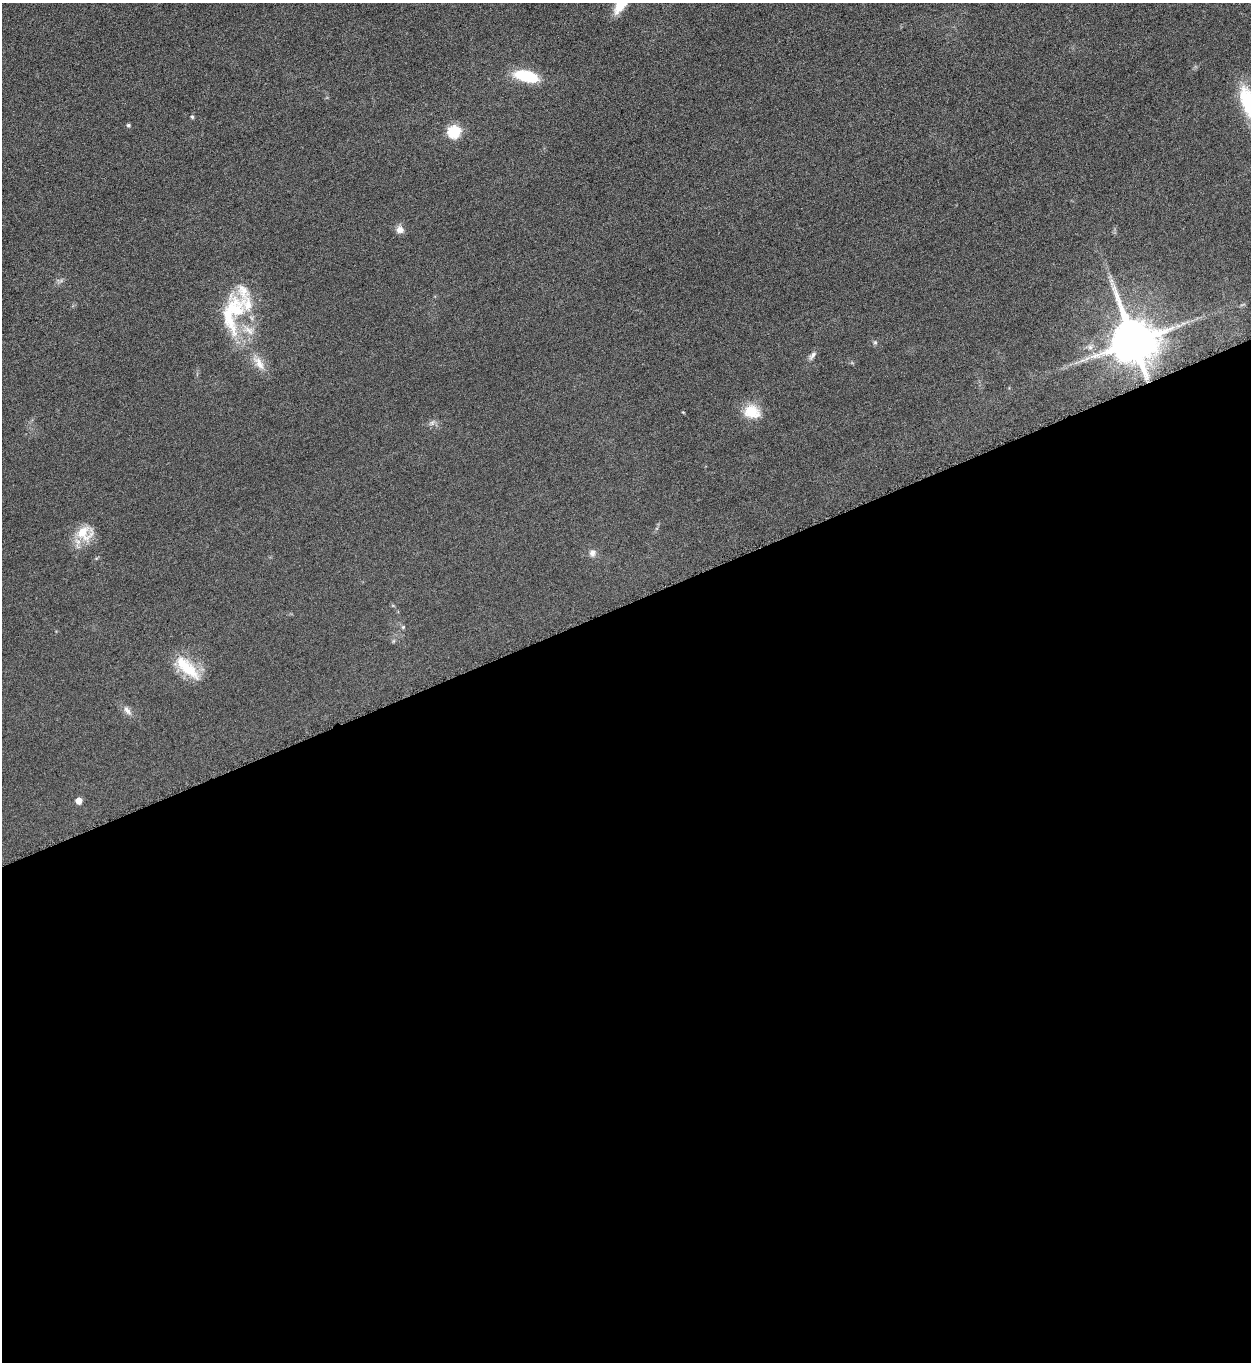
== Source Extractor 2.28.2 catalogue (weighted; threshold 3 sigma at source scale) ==
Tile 15 of 4 x 4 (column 3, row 4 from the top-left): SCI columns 2663-3911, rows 20-1379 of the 5451 x 5466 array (HDU 1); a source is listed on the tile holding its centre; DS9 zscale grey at full resolution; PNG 1253 x 1364 px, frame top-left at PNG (2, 3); no overlay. Shown black and unused: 56% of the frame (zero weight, under 3 of 6 exposures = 2% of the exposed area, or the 3 px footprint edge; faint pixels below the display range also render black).
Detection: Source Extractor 2.28.2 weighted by HDU 2 'WHT'; one run over the whole footprint, this tile lists its part. Background 0.0872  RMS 0.0097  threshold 0.0396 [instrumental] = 3 sigma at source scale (4.09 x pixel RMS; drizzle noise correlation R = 1.36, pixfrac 0.8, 0.05/0.05 arcsec/px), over >= 5 px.
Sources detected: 23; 3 inside a brighter listed object's ellipse — not listed separately; the other 20 listed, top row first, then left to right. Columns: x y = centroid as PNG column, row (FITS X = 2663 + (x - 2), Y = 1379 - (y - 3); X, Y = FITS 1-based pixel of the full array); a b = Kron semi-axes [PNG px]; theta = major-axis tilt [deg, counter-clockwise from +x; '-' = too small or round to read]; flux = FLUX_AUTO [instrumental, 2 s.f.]
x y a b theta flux
526 76 23 10 -14 41
192 117 5 4 - 1.6
128 125 5 4 - 1.6
454 132 6 6 - 110
400 229 10 10 - 5.2
232 313 62 30 76 63
1134 341 14 13 - 4100
875 342 6 5 - 1.4
812 356 14 6 52 3.4
1087 358 7 4 19 2
259 363 24 10 -55 11
683 412 4 4 - 0.7
752 412 21 16 -21 20
432 423 8 6 55 2.6
84 533 23 19 -13 20
592 553 9 8 - 4
403 627 5 4 - 1.1
187 668 39 14 -44 31
127 710 15 7 -53 4.6
79 801 5 5 - 8.8
Overlapping masked pixels (flux is a lower limit): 1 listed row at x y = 1134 341